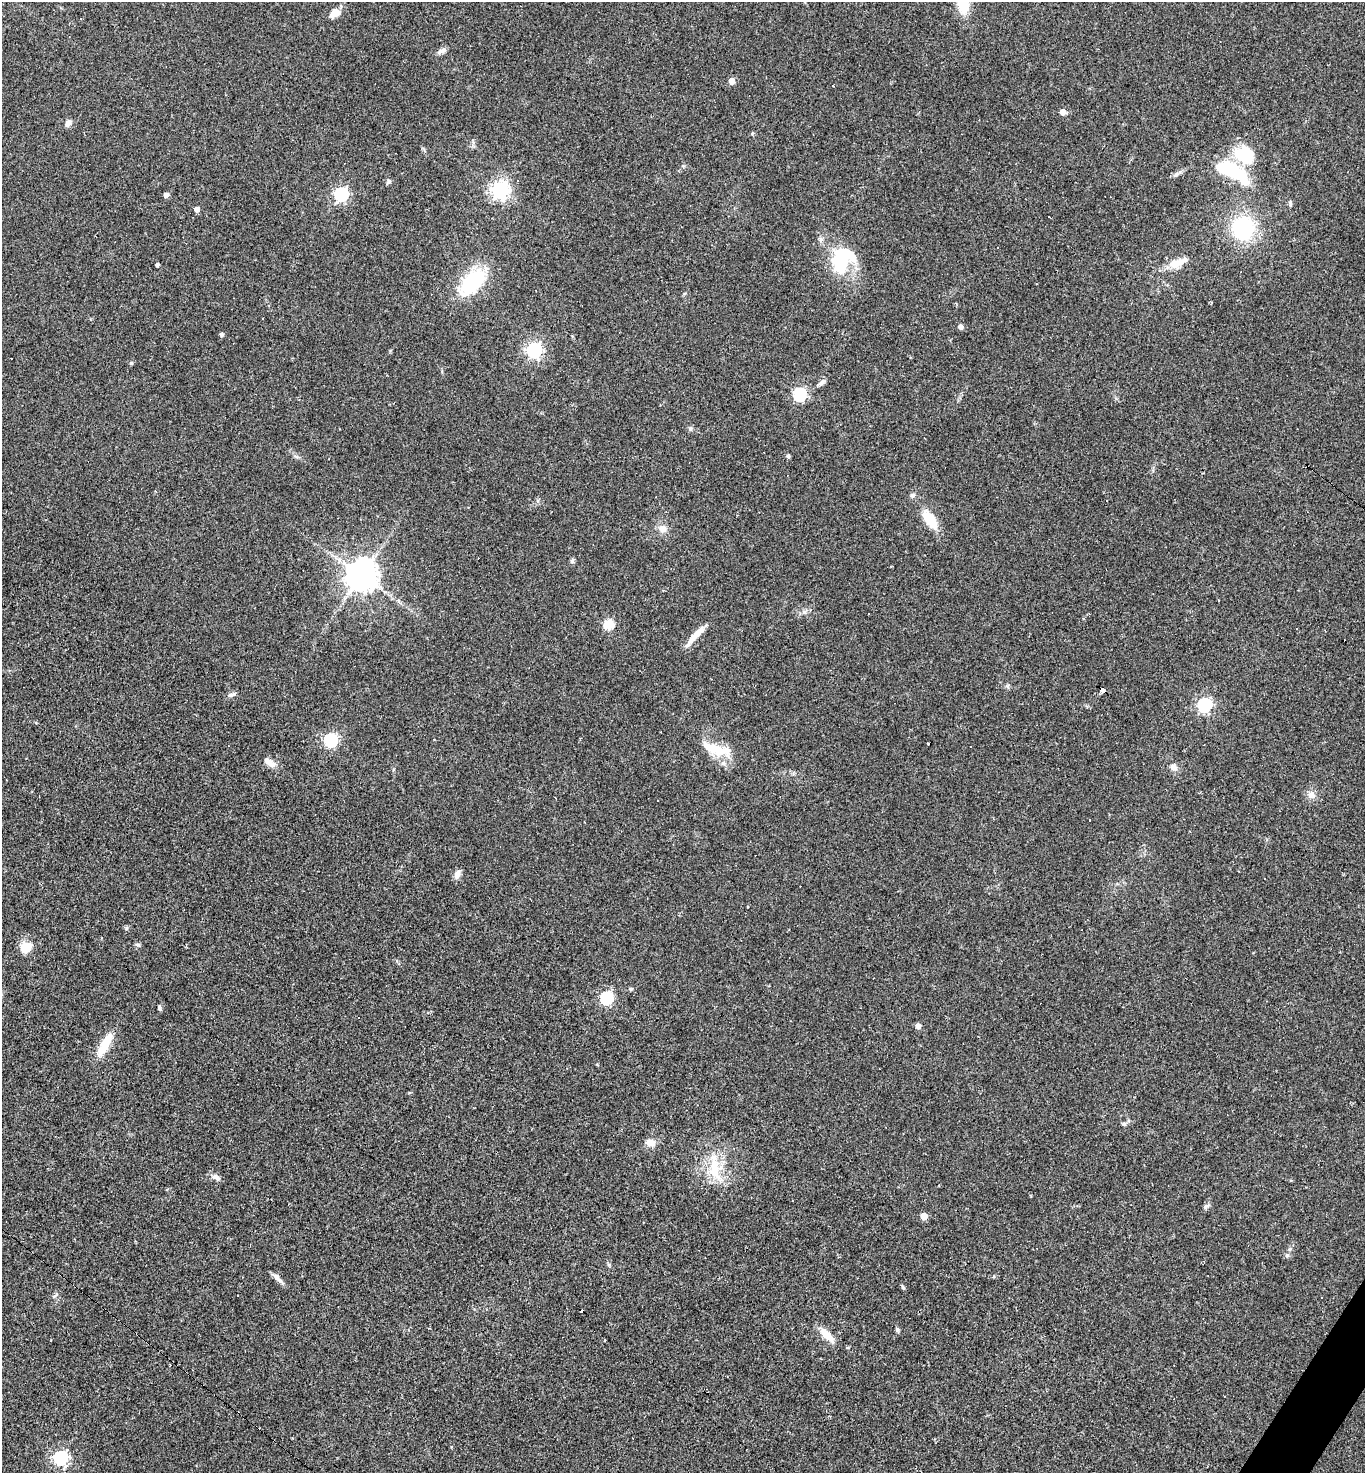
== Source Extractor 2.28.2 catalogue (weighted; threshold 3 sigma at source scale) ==
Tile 6 of 4 x 4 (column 2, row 2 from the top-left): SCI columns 1651-3013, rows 2941-4411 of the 5888 x 5881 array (HDU 1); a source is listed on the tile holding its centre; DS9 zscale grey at full resolution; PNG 1367 x 1475 px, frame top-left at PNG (2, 2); no overlay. Shown black and unused: <1% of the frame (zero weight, under 2 of 3 exposures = <1% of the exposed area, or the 3 px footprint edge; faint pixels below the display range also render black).
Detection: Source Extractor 2.28.2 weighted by HDU 2 'WHT'; one run over the whole footprint, this tile lists its part. Background 0.071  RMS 0.007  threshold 0.0313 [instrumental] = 3 sigma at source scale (4.5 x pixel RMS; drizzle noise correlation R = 1.50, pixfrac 1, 0.05/0.05 arcsec/px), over >= 5 px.
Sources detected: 97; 3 inside a brighter object's white glare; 20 cosmic-ray / hot-pixel residue — not listed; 2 inside a brighter listed object's ellipse — not listed separately; the other 72 listed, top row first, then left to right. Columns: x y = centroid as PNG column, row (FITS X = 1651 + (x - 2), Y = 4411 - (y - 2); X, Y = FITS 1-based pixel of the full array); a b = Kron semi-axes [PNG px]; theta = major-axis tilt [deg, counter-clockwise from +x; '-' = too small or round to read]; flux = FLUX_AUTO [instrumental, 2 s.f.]
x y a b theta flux
963 4 18 10 -81 25
335 13 13 8 28 7.2
442 51 13 6 29 2.9
732 81 5 4 - 9.1
1063 112 5 5 - 6.2
68 123 9 7 55 3.2
1244 154 24 18 -25 27
1227 169 24 14 -13 40
1176 174 8 5 45 1.6
389 181 7 5 63 1.5
500 190 7 6 - 310
341 194 6 6 - 130
166 195 4 4 - 4.1
1290 203 8 4 86 1.3
197 209 4 4 - 5.2
1243 228 22 21 - 57
997 247 3 2 - 0.53
1177 263 27 10 22 10
157 265 4 3 - 1.7
841 267 38 18 -54 32
472 281 29 16 47 50
263 319 3 3 - 1.9
960 327 5 4 - 3.6
221 335 4 4 - 1.7
534 350 6 6 - 200
131 363 5 5 - 0.91
822 382 10 6 49 2.3
799 394 6 6 - 94
690 428 6 4 89 1.1
340 429 2 2 - 0.58
788 456 4 4 - 1.6
913 495 7 6 - 1.8
930 520 19 9 -56 19
663 529 11 10 - 4.8
572 561 8 5 75 1.3
361 575 10 10 - 920
1218 600 2 2 - 0.64
804 612 7 5 45 1.6
869 614 2 2 - 0.57
608 624 5 5 - 44
696 635 34 6 47 8.4
1103 690 6 4 -41 85
231 695 11 6 19 2.2
1204 705 6 6 - 140
331 740 6 6 - 110
713 748 36 13 -22 19
269 762 17 8 -33 5.4
1173 767 10 8 -42 3.5
1311 794 10 9 - 3.9
457 874 11 6 66 4.1
1265 879 2 2 - 0.52
126 928 6 4 71 0.94
138 945 7 5 -6 1.2
26 947 11 10 - 12
631 989 6 4 20 0.97
606 998 6 6 - 100
159 1008 7 4 -74 1.3
918 1026 5 5 - 4.1
106 1042 29 11 57 13
1124 1124 6 5 - 1.3
650 1143 12 9 -9 5.5
715 1170 40 16 -75 24
216 1177 12 8 -21 3
1206 1206 9 5 37 1.7
924 1216 5 5 - 13
1287 1255 6 5 - 1.3
278 1278 16 6 -47 3.7
903 1287 8 4 -70 1
897 1329 6 5 - 1.2
827 1335 24 8 -47 8.3
170 1365 3 2 - 0.47
61 1458 6 6 - 150
Overlapping masked pixels (flux is a lower limit): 1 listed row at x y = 1103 690
Isophote crosses this tile's border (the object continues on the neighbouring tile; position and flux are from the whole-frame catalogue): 1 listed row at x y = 963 4
Unlisted compact peaks at least as high as the median listed source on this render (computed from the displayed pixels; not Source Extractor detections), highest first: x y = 609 1265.